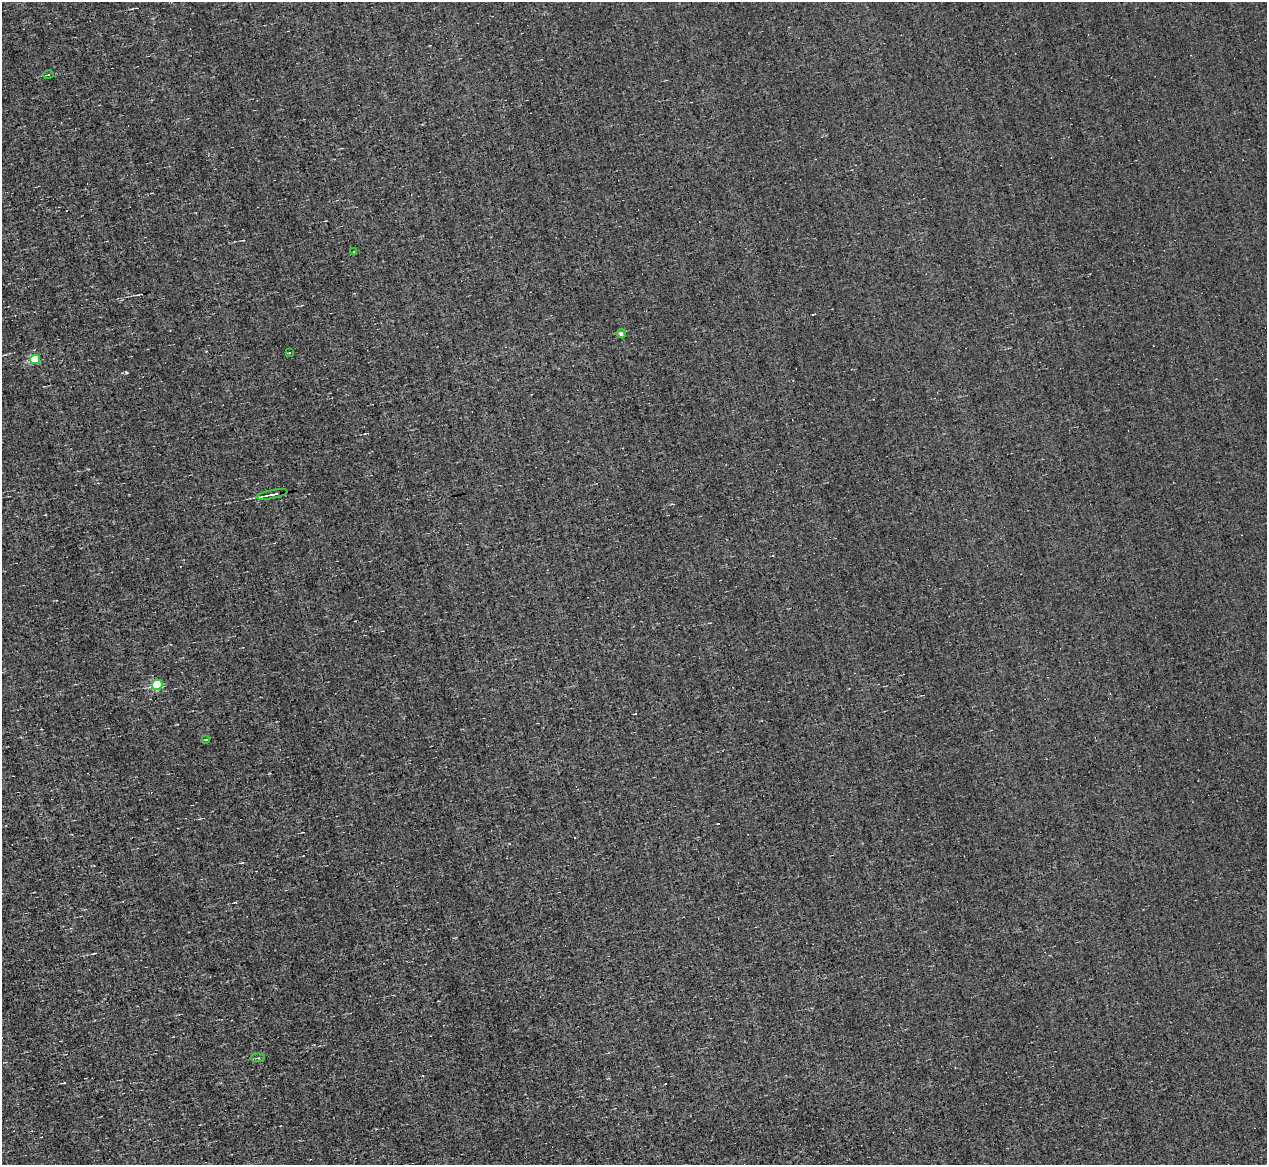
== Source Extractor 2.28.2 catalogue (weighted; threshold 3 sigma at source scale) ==
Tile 7 of 4 x 4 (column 3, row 2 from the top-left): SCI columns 2529-3793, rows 2568-3730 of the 5057 x 5015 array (HDU 1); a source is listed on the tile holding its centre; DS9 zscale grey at full resolution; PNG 1269 x 1167 px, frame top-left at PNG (2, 2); each listed source drawn as its Kron ellipse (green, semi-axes under 4 px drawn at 4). Shown black and unused: <1% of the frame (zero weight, under 3 of 4 exposures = <1% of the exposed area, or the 3 px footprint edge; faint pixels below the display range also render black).
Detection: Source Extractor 2.28.2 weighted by HDU 2 'WHT'; one run over the whole footprint, this tile lists its part. Background -0.00238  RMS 0.051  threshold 0.228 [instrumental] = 3 sigma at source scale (4.5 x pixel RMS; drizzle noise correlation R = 1.50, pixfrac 1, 0.05/0.05 arcsec/px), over >= 5 px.
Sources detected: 18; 9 cosmic-ray / hot-pixel residue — neither listed nor drawn; the other 9 listed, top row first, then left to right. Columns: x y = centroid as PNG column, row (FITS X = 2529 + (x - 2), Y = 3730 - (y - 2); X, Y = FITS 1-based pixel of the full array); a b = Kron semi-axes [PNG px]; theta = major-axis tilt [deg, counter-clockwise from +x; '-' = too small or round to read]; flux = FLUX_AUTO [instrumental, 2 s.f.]
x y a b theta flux
48 75 5 2 - 4.9
353 251 3 2 - 6.2
621 334 5 4 - 14
289 352 3 2 - 4.2
35 359 5 5 - 210
272 494 16 2 11 23
157 685 5 5 - 320
206 739 4 3 - 5.5
258 1058 7 3 4 5.6